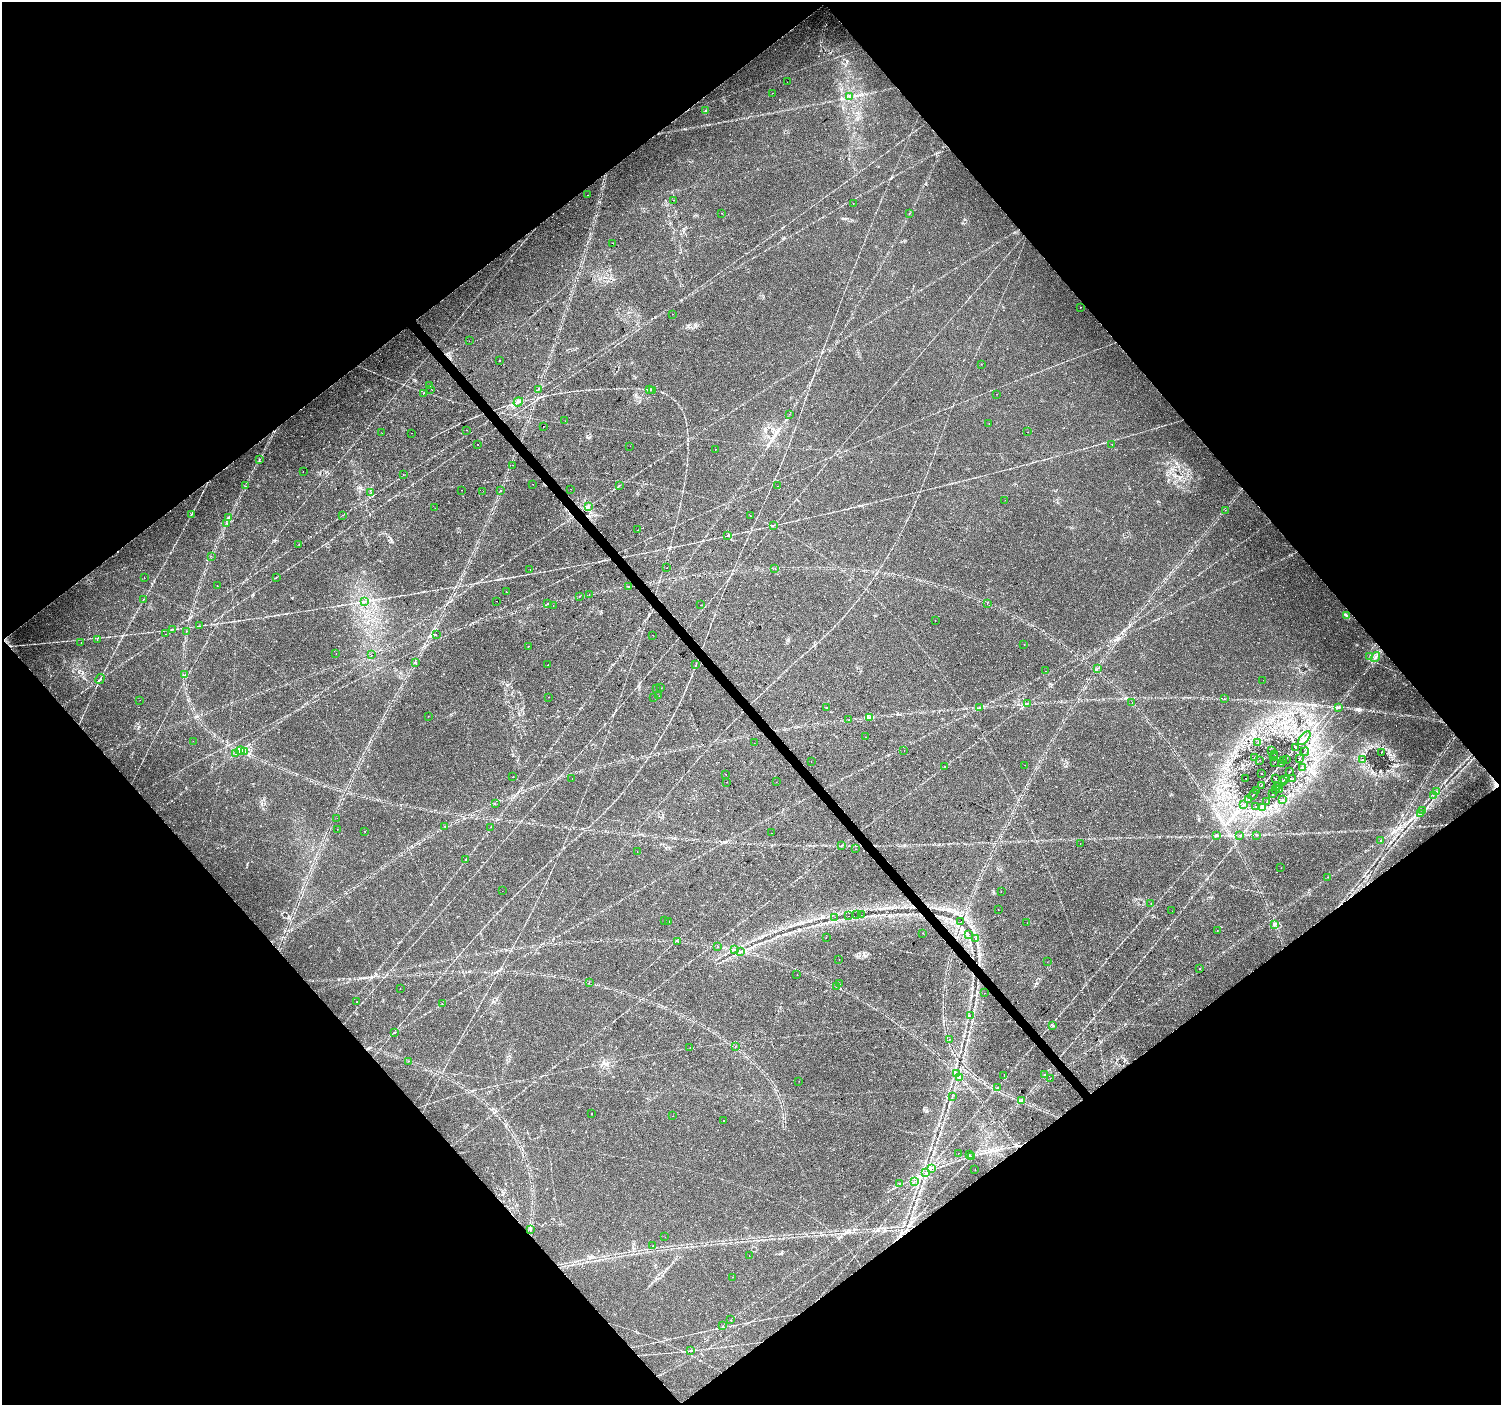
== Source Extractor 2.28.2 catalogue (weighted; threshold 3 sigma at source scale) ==
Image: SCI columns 7-6001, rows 204-5813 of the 6001 x 5954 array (HDU 1 of 3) = the unmasked area's bounding box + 8 px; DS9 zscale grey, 4 x 4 block average (1 PNG px = mean of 4 x 4 image px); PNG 1503 x 1407 px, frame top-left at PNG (2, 2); each listed source drawn as its Kron ellipse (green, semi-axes under 4 px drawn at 4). Shown black and unused: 50% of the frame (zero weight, under 2 of 3 exposures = <1% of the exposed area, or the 3 px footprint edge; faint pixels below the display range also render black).
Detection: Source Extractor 2.28.2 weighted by HDU 2 'WHT'. Background 0.0407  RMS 0.0037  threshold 0.0164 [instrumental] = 3 sigma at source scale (4.5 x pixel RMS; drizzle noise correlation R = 1.50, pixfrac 1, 0.0396/0.0396 arcsec/px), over >= 5 px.
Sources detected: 296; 29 cosmic-ray / hot-pixel residue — neither listed nor drawn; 4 coinciding with a brighter row at this scale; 2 inside a brighter listed object's ellipse — not listed separately; the other 261 listed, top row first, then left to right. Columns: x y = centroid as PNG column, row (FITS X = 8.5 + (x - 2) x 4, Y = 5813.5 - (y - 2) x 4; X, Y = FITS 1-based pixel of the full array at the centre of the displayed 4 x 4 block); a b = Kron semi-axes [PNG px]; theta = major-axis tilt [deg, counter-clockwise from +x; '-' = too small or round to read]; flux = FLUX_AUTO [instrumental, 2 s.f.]
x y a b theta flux
787 82 2 2 - 1.2
772 93 2 2 - 0.39
850 97 2 2 - 1.1
706 110 2 2 - 0.77
587 195 2 2 - 0.59
673 200 2 2 - 0.43
853 204 2 2 - 0.46
721 213 2 2 - 0.36
909 213 2 2 - 0.83
613 243 2 2 - 8.7
1081 307 2 2 - 1.3
672 314 2 2 - 1.8
469 341 2 2 - 0.91
499 361 2 2 - 16
981 364 2 2 - 0.39
430 386 2 2 - 0.36
431 389 2 2 - 0.36
538 389 2 2 - 1.3
649 390 2 2 - 1
652 390 2 2 - 0.91
423 393 2 2 - 1.1
997 394 2 2 - 1.1
518 402 5 2 - 2.3
789 414 2 2 - 0.32
565 421 2 2 - 0.35
989 424 2 2 - 0.52
543 426 2 2 - 0.96
466 430 2 2 - 0.35
1028 432 2 2 - 0.52
382 433 2 2 - 0.63
412 433 2 2 - 0.71
478 444 2 2 - 0.54
1112 444 2 2 - 0.68
630 446 2 2 - 1.3
715 449 2 2 - 1.9
259 459 2 2 - 1.1
513 465 2 2 - 0.84
303 471 2 2 - 1.4
403 474 2 2 - 1.2
533 484 2 2 - 2.8
246 486 2 2 - 0.5
619 486 2 2 - 0.81
777 486 2 2 - 1
571 489 2 2 - 1.3
461 490 2 2 - 0.79
501 490 2 2 - 1.1
483 491 2 2 - 0.33
371 492 2 2 - 0.5
1005 500 2 2 - 0.31
589 506 2 2 - 0.79
435 508 2 2 - 0.93
1225 510 2 2 - 0.33
191 514 2 2 - 1.1
343 515 2 2 - 0.58
750 516 2 2 - 1.2
229 518 4 2 - 2.5
227 523 2 2 - 0.69
773 526 2 2 - 0.81
638 530 2 2 - 1.9
727 535 2 2 - 0.72
299 544 2 2 - 0.65
211 556 2 2 - 0.5
667 568 2 2 - 2.5
530 569 2 2 - 0.49
775 569 2 2 - 0.46
276 577 3 2 - 0.88
144 578 2 2 - 0.5
217 586 2 2 - 0.42
628 586 2 2 - 0.69
506 591 2 2 - 0.4
589 594 2 2 - 0.56
579 596 2 2 - 0.92
143 600 2 2 - 0.69
364 601 2 2 - 0.63
496 601 2 2 - 1
987 603 2 2 - 1.2
547 604 2 2 - 2
700 605 2 2 - 3.4
553 606 2 2 - 2.4
1347 616 3 2 - 2.1
935 621 2 2 - 1.9
200 626 2 2 - 1
173 629 3 2 - 1.1
187 631 2 2 - 1.1
166 634 2 2 - 0.38
436 634 2 2 - 0.84
653 635 2 2 - 0.52
97 639 2 2 - 0.36
81 642 2 2 - 0.69
1024 644 2 2 - 0.49
528 646 2 2 - 0.6
336 653 2 2 - 0.98
371 655 2 2 - 0.8
1370 656 2 2 - 1.1
1375 657 5 2 - 3.6
415 663 2 2 - 2.4
547 665 2 2 - 0.64
696 665 2 2 - 0.43
1098 668 2 2 - 0.32
1046 671 2 2 - 0.85
184 675 2 2 - 0.44
100 679 5 2 - 2.2
1263 680 2 2 - 0.66
661 688 2 2 - 0.93
657 689 2 2 - 0.41
659 696 2 2 - 0.47
549 697 2 2 - 1.5
654 697 2 2 - 0.99
1225 699 2 2 - 0.91
140 700 2 2 - 0.34
1132 702 2 2 - 0.39
1027 703 2 2 - 0.75
1338 707 4 2 - 2.4
826 708 2 2 - 0.74
980 708 3 2 - 1.7
428 716 2 2 - 0.6
870 717 4 3 - 4.4
849 720 2 2 - 1.2
866 737 2 2 - 0.96
1304 738 8 2 49 3.2
193 741 2 2 - 0.38
1258 742 2 2 - 0.72
754 743 2 2 - 0.43
1295 748 3 2 - 2.6
240 750 5 2 - 6
904 751 2 2 - 1.3
1272 751 2 2 - 0.73
244 752 2 2 - 1.2
1305 752 4 2 - 1.9
1381 752 2 2 - 0.71
236 753 2 2 - 1.2
1275 755 2 2 - 0.43
1254 757 2 2 - 0.54
1274 757 2 2 - 0.61
1286 759 2 2 - 0.43
1299 759 3 2 - 1.2
1260 760 2 2 - 0.66
1363 760 2 2 - 0.97
811 761 2 2 - 0.57
1284 761 2 2 - 0.79
1274 762 2 2 - 0.74
1281 763 2 2 - 0.82
1025 765 2 2 - 0.3
945 766 2 2 - 0.63
1303 768 2 2 - 1.1
1290 772 3 2 - 2
1262 773 2 2 - 1.1
726 775 2 2 - 0.56
513 777 2 2 - 5.1
572 778 2 2 - 1.2
1246 778 2 2 - 0.51
1275 778 2 2 - 0.48
1284 779 2 2 - 1.3
1293 779 2 2 - 0.33
1283 781 2 2 - 1
726 782 2 2 - 1.1
776 782 2 2 - 0.4
1261 785 3 2 - 1.3
1277 787 2 2 - 0.96
1257 790 2 2 - 0.84
1276 790 3 2 - 1.7
1280 790 2 2 - 0.53
1436 792 2 2 - 1.5
1273 794 2 2 - 0.73
1253 795 5 2 - 2.6
1433 795 2 2 - 0.6
1282 799 2 2 - 0.7
1249 800 3 2 - 2.1
1267 802 4 2 - 2.1
495 804 2 2 - 0.56
1244 805 4 2 - 2.1
1256 807 2 2 - 0.46
1262 807 3 2 - 1.3
1423 810 3 2 - 1.8
1420 814 3 2 - 1.2
337 818 2 2 - 0.59
445 827 2 2 - 0.55
491 827 2 2 - 0.54
337 829 2 2 - 1.6
365 831 2 2 - 1.2
772 833 2 2 - 0.29
1216 835 2 2 - 0.9
1239 835 2 2 - 0.53
1256 835 2 2 - 0.58
1380 841 2 2 - 2.1
1080 843 2 2 - 0.54
841 845 2 2 - 0.86
856 849 2 2 - 0.45
637 852 2 2 - 0.36
465 860 2 2 - 0.74
1281 868 2 2 - 0.36
1328 877 2 2 - 0.43
502 891 2 2 - 0.27
1001 891 2 2 - 4.3
1151 904 2 2 - 0.53
998 910 2 2 - 0.49
1172 911 2 2 - 1.4
857 915 2 2 - 0.87
861 915 2 2 - 0.53
849 916 2 2 - 1.7
835 917 2 2 - 0.58
664 921 2 2 - 0.61
669 921 2 2 - 0.46
961 922 2 2 - 3.5
1027 923 2 2 - 3.1
1274 925 3 2 - 2.8
1217 930 2 2 - 1.3
922 933 2 2 - 1.6
968 934 2 2 - 0.5
826 937 2 2 - 0.45
975 939 2 2 - 1.1
678 941 2 2 - 0.75
718 946 2 2 - 0.39
734 950 3 2 - 0.95
741 951 2 2 - 0.88
839 959 2 2 - 1.2
1047 962 2 2 - 0.93
1200 969 2 2 - 0.47
797 975 2 2 - 0.93
589 982 2 2 - 0.75
840 984 2 2 - 0.28
836 986 2 2 - 0.95
400 989 2 2 - 0.73
984 993 2 2 - 0.33
357 1001 2 2 - 0.68
442 1004 2 2 - 0.46
970 1015 2 2 - 1.5
1053 1026 2 2 - 0.44
395 1033 2 2 - 0.79
949 1040 2 2 - 0.66
690 1047 2 2 - 0.48
735 1047 2 2 - 1.7
409 1061 2 2 - 0.72
956 1073 2 2 - 2.9
1044 1075 2 2 - 0.71
1004 1076 2 2 - 0.25
960 1077 2 2 - 0.53
1050 1078 2 2 - 0.51
799 1081 2 2 - 0.48
997 1088 4 2 - 1.8
952 1096 2 2 - 0.9
1022 1100 2 2 - 1.3
592 1114 2 2 - 0.66
673 1116 2 2 - 0.41
723 1120 2 2 - 3.1
959 1153 2 2 - 0.99
970 1155 2 2 - 0.6
972 1156 3 2 - 1.6
931 1168 3 2 - 1.6
975 1169 2 2 - 0.98
925 1173 3 2 - 2.7
914 1181 2 2 - 0.57
900 1183 2 2 - 2
530 1229 2 2 - 1
665 1237 2 2 - 0.28
653 1246 2 2 - 0.61
749 1256 2 2 - 0.87
732 1277 2 2 - 0.56
731 1320 2 2 - 0.38
723 1326 2 2 - 0.34
690 1351 2 2 - 0.67
Diffuse or blended objects may show on this block-average render without a row.